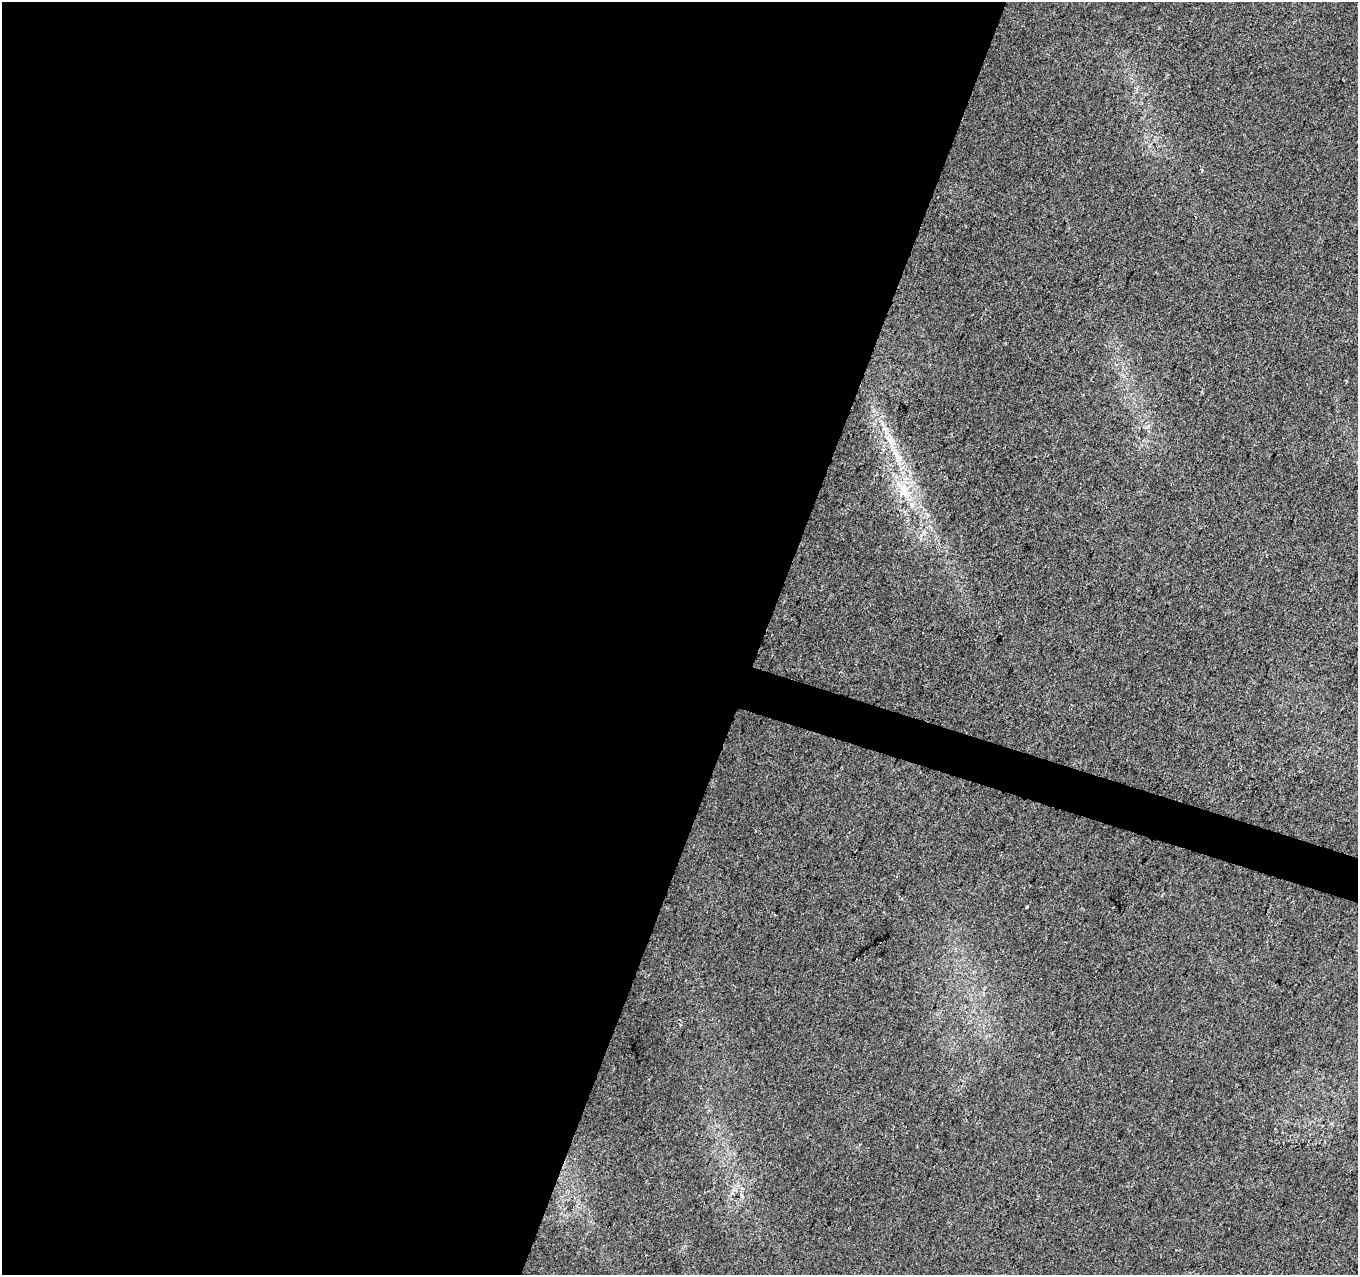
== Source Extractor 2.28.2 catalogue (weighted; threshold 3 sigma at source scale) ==
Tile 5 of 4 x 4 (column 1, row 2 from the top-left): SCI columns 8-1363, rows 2823-4095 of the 5432 x 5581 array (HDU 1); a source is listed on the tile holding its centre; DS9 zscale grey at full resolution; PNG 1360 x 1277 px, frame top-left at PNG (2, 2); no overlay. Shown black and unused: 58% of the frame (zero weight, under 2 of 3 exposures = <1% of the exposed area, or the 3 px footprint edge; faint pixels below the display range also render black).
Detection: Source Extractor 2.28.2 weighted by HDU 2 'WHT'; one run over the whole footprint, this tile lists its part. Background 0.041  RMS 0.0067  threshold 0.0301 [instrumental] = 3 sigma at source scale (4.5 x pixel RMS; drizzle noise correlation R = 1.50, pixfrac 1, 0.0396/0.0396 arcsec/px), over >= 5 px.
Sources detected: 8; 1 cosmic-ray / hot-pixel residue — not listed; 1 inside a brighter listed object's ellipse — not listed separately; the other 6 listed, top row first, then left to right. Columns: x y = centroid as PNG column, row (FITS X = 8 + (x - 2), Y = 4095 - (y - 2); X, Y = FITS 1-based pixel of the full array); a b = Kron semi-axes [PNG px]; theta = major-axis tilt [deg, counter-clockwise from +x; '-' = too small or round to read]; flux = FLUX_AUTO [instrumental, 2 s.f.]
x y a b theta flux
1202 170 4 3 - 2.5
884 429 9 4 -7 1.8
888 439 11 3 -50 2.3
897 455 12 4 -81 3.7
902 488 25 10 -44 13
1026 907 3 3 - 3.7